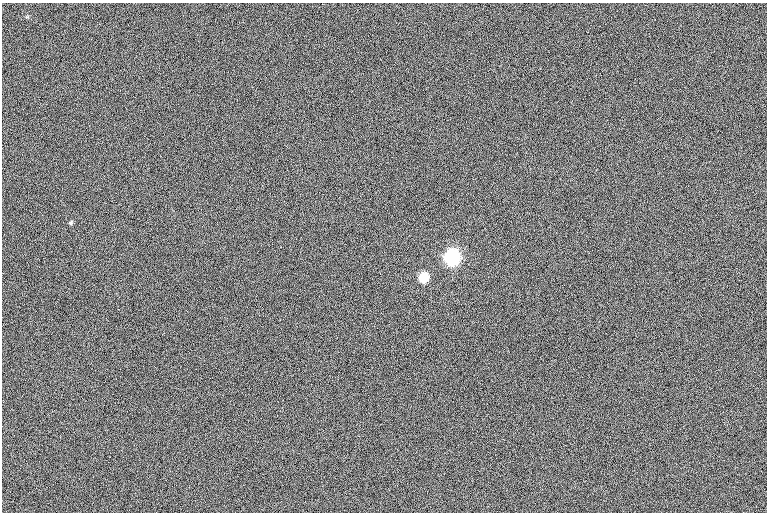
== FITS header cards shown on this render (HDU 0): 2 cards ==
NAXIS1  =                  765
NAXIS2  =                  510

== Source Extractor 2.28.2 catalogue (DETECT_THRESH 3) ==
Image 765 x 510 px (HDU 0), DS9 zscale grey, 1 PNG px = 1 image px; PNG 769 x 514 px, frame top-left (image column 1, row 510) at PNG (2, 3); no overlay
Background 0.253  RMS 12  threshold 35.4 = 3 sigma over >= 5 px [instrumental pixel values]
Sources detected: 4; all 4 listed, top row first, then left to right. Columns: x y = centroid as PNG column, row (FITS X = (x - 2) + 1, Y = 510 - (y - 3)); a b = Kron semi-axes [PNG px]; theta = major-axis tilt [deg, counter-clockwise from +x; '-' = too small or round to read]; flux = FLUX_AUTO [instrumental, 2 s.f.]
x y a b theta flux
27 17 6 3 18 790
71 223 4 4 - 1400
452 258 7 6 - 370000
423 278 6 6 - 58000